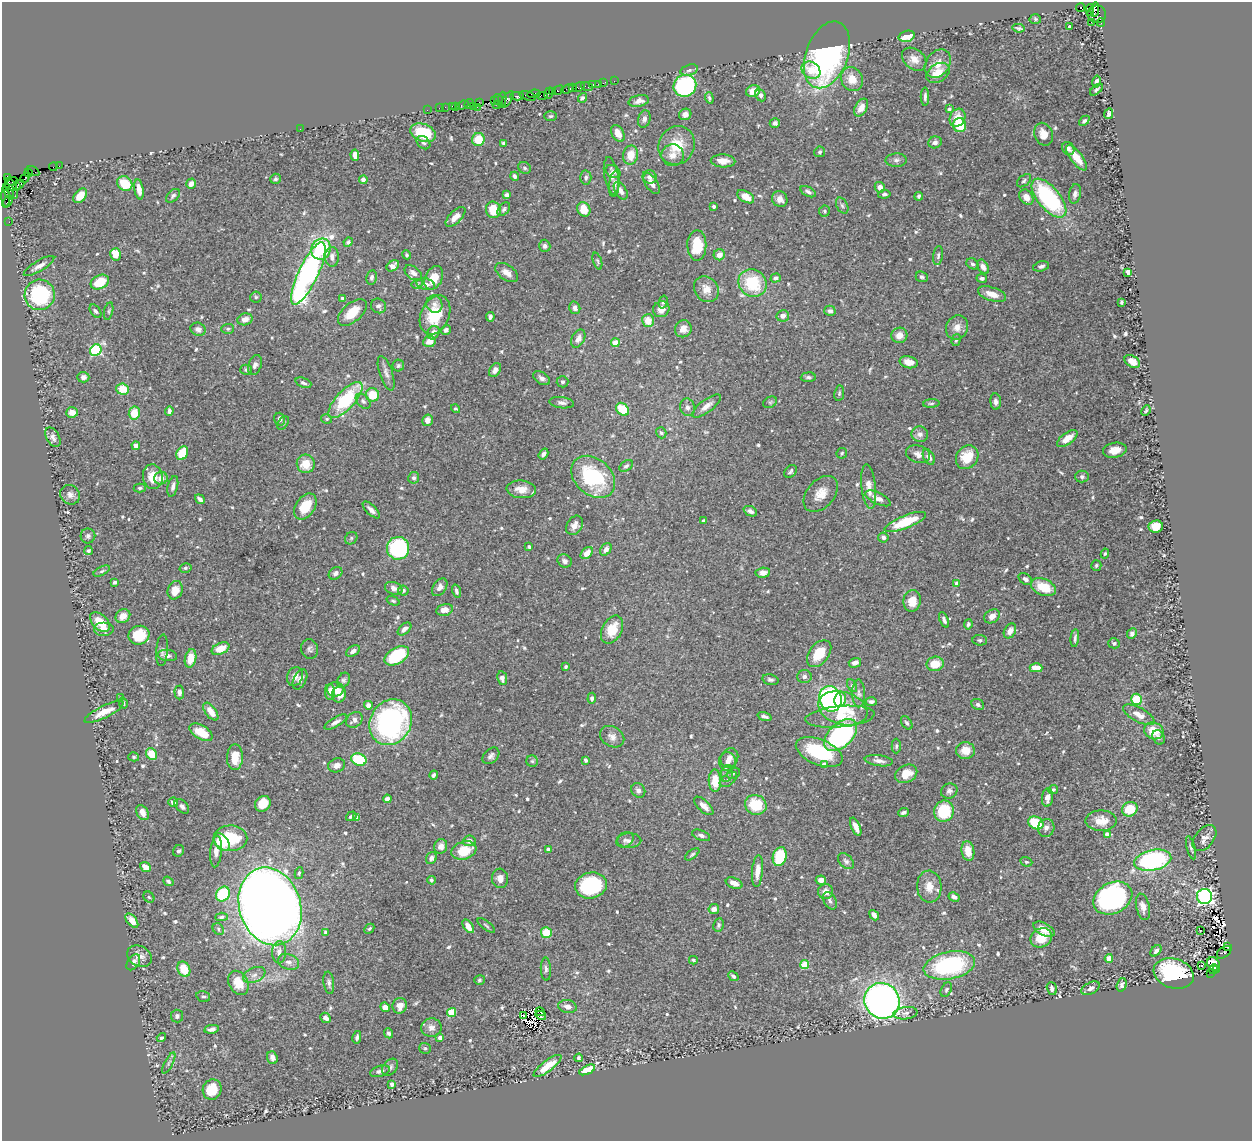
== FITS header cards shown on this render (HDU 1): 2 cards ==
NAXIS1  =                 1250
NAXIS2  =                 1139

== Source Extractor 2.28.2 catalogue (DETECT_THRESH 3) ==
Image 1250 x 1139 px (HDU 1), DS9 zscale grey, 1 PNG px = 1 image px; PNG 1254 x 1143 px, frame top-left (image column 1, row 1139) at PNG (2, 2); each listed source drawn as its Kron ellipse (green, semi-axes under 4 px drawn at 4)
Background 1.25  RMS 0.032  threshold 0.0969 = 3 sigma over >= 5 px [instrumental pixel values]
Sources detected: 663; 1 with non-positive FLUX_AUTO (blend fragments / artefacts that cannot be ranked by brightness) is neither listed nor drawn; of the other 662, the 500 brightest by FLUX_AUTO listed and drawn (162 fainter detections omitted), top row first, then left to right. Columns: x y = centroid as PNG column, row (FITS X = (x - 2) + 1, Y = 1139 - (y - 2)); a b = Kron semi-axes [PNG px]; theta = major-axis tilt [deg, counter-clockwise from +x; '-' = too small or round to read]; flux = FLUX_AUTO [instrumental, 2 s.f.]
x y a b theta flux
1080 8 4 3 - 900
1095 9 7 4 84 740
1090 10 6 3 90 650
1097 14 9 9 - 1300
1035 19 5 5 - 3.4
1091 22 2 2 - 31
1101 22 4 3 - 100
1070 26 4 3 - 4
1019 28 6 3 -11 3.9
906 36 8 5 17 39
827 55 35 21 70 490
914 59 13 10 -39 18
938 64 15 11 53 26
689 70 9 5 17 6.3
811 70 10 8 -32 32
938 73 12 9 33 36
852 79 12 10 -59 31
614 81 2 2 - 21
1097 81 6 4 78 9.7
603 83 4 2 - 62
593 84 3 3 - 140
598 84 2 2 - 18
685 86 12 10 31 340
573 87 2 2 - 88
579 87 6 3 23 190
587 87 6 2 -19 45
567 89 6 3 20 270
558 90 6 4 28 250
1096 90 7 4 40 5.4
552 91 3 2 - 94
753 91 7 5 18 24
548 93 6 2 70 150
534 94 6 3 8 270
542 95 6 2 0 160
761 95 6 5 - 8.6
517 96 7 3 0 390
528 96 8 3 -17 200
925 97 9 4 90 6.8
582 98 5 4 - 5.2
709 98 6 4 -72 4.4
502 99 8 3 83 96
494 100 3 2 - 62
498 100 6 2 -64 230
507 100 10 4 54 410
639 101 10 5 12 11
479 102 3 2 - 75
469 104 5 3 - 150
463 105 6 3 20 180
497 105 4 2 - 84
452 106 2 2 - 87
473 106 2 2 - 42
445 107 2 2 - 43
456 107 3 2 - 96
477 107 2 2 - 70
439 108 2 2 - 52
861 108 10 6 61 15
949 109 4 4 - 4.7
427 110 2 2 - 40
685 114 6 5 - 15
1109 114 5 4 - 6.7
551 116 6 5 - 4.2
957 118 9 7 61 33
644 119 9 6 73 8.1
1084 121 6 4 43 4.9
775 123 5 5 - 6.2
960 125 7 6 - 66
300 129 2 2 - 13
423 133 13 8 -20 95
618 133 9 6 -62 19
1044 134 11 9 -67 23
478 140 6 6 - 46
935 142 7 6 - 8.4
423 143 8 5 -43 5.6
503 143 3 3 - 3.5
677 145 19 17 61 59
1068 148 7 5 -56 7.7
820 152 5 5 - 4.4
355 155 5 4 - 14
631 155 9 7 78 29
673 155 11 11 - 17
1077 158 15 6 -54 32
896 160 10 6 1 8
723 161 12 6 -3 18
59 166 2 2 - 27
53 167 4 2 - 100
525 168 7 5 -32 4.6
33 171 6 3 -31 50
613 172 8 5 -34 6.6
28 173 4 2 - 78
515 176 4 3 - 5.4
611 176 19 7 -80 15
7 177 4 2 - 57
586 177 7 5 87 6.3
650 177 7 6 - 11
25 178 5 3 - 140
275 179 5 5 - 3.9
363 180 4 4 - 8.5
13 181 6 3 11 140
1024 181 8 5 40 5.1
125 183 8 7 - 66
191 184 5 4 - 12
614 184 13 5 83 10
652 184 12 6 -57 13
18 185 6 4 26 400
16 187 4 3 - 190
880 187 5 5 - 15
7 188 3 2 - 67
11 188 11 5 -68 630
139 189 10 4 -81 18
621 191 10 5 -58 10
808 192 8 4 -28 6.4
9 194 6 3 -58 210
884 194 6 4 9 5
1075 194 10 6 79 8.4
506 195 4 3 - 6.7
80 196 8 5 48 29
173 196 8 5 43 5.2
919 196 4 3 - 3.9
6 197 10 4 -87 320
746 197 9 5 -30 26
1026 197 8 6 -55 16
1049 198 23 11 -50 270
780 199 8 7 - 14
7 202 6 3 52 280
714 206 3 3 - 5.2
842 206 8 5 -63 5.7
504 209 8 5 51 4.7
584 209 7 6 - 36
493 210 8 7 - 44
824 211 5 5 - 3.8
455 217 12 6 45 19
9 222 2 2 - 25
348 242 5 4 - 5.7
697 245 15 9 -90 67
545 246 6 5 - 6.8
321 249 11 9 61 120
115 254 6 5 - 39
407 255 5 4 - 3.4
719 255 6 5 - 19
938 255 9 5 81 5.4
332 257 10 7 -88 11
597 261 9 4 -71 4
972 264 6 5 - 4.8
39 266 17 5 31 14
393 266 7 5 37 12
1041 266 8 5 15 6.6
983 267 8 5 -57 11
507 272 13 7 -35 16
1128 272 4 4 - 27
308 273 34 10 64 620
413 273 10 6 -37 11
372 277 7 5 79 6.8
922 277 6 5 - 4.8
434 278 12 8 64 37
776 278 5 4 - 7.2
982 278 5 4 - 5.2
100 282 9 6 27 55
752 283 15 13 -39 110
417 284 6 5 - 3.9
426 284 9 5 -15 10
706 289 14 11 -53 26
992 294 15 6 -18 26
40 295 15 15 - 220
256 297 6 6 - 4
342 298 4 4 - 3.5
663 302 6 4 75 3.8
1121 302 4 3 - 3.5
434 304 9 8 - 12
378 306 8 7 - 7.2
575 308 6 5 - 8.4
661 309 8 7 - 18
95 311 7 5 -54 4.8
109 311 9 4 79 3.7
830 311 6 5 - 6.2
352 312 17 9 41 42
435 315 20 14 66 78
783 316 6 5 - 11
490 317 5 3 - 6.1
245 319 7 6 - 17
648 321 6 6 - 29
957 327 12 10 64 17
198 329 8 6 -26 8.9
228 329 6 5 - 3.8
683 329 9 8 - 17
446 330 5 4 - 6.7
433 333 7 5 58 14
899 335 8 7 - 19
578 339 10 6 63 12
956 340 6 4 74 4
429 341 6 5 - 16
615 343 4 4 - 42
96 350 6 5 - 240
909 362 9 6 -13 21
1132 362 8 5 -32 16
255 365 10 6 70 8.5
398 366 6 6 - 4.1
246 370 6 5 - 4.6
495 370 7 5 58 12
386 373 18 6 -72 11
83 377 6 5 - 8.2
808 377 7 4 5 4.8
542 378 9 5 -32 8.3
563 382 6 5 - 4.6
303 383 8 4 -22 5.6
123 389 6 5 - 42
839 393 8 5 82 4.1
372 395 7 6 - 48
345 400 23 9 47 140
363 401 9 6 -45 7
770 402 7 5 30 3.6
996 402 8 5 -84 8.7
562 403 12 5 -7 8.5
931 403 8 4 4 4
706 406 17 6 37 17
687 407 9 7 -75 9.1
456 409 5 4 - 3.4
622 409 7 5 -44 57
1146 410 5 3 - 3.7
169 411 5 3 - 7.5
72 412 6 5 - 18
134 413 6 5 - 41
280 419 6 5 - 7.5
327 419 5 4 - 3.8
427 420 6 5 - 16
283 423 7 5 53 4.7
661 433 6 5 - 4.3
920 434 8 7 - 11
53 437 10 6 -62 9.6
1067 439 12 6 37 25
136 446 4 4 - 15
1115 450 12 7 11 23
182 453 7 5 63 71
842 453 5 5 - 3.6
543 454 6 4 56 8.4
918 454 12 8 -15 13
929 457 8 5 -61 11
967 457 12 10 55 51
306 464 9 9 - 38
626 466 7 5 34 4.6
791 471 7 5 42 5.4
153 477 12 10 -81 31
593 477 24 18 -41 190
1082 477 7 6 - 5.8
161 478 7 6 - 14
414 478 6 5 - 6
173 486 10 5 76 9.1
869 487 22 7 -84 24
140 488 6 4 1 4.1
521 489 14 9 -5 25
821 494 21 13 49 30
70 495 10 9 - 11
878 498 14 5 -26 16
200 499 5 3 - 7.3
305 507 14 9 55 51
371 510 11 5 -45 10
750 511 7 5 -24 8.6
704 521 3 3 - 7.5
905 522 22 6 22 81
575 525 10 7 58 15
1156 526 7 6 - 37
88 536 7 7 - 6.8
883 537 5 5 - 6.9
351 538 7 5 48 4.1
529 547 4 3 - 3.8
398 548 11 11 - 300
606 549 7 5 53 9.8
88 551 4 4 - 6.2
587 553 7 5 43 22
1105 554 5 4 - 3.6
565 561 7 6 - 7.9
1096 565 5 5 - 4.4
185 568 6 4 16 4
102 571 9 4 26 4.4
335 573 7 5 37 7.9
763 573 7 5 5 10
1025 579 7 5 -36 8.3
115 582 4 3 - 4.8
957 584 4 4 - 19
440 587 10 6 54 12
1043 587 13 8 -23 55
394 588 9 6 -18 13
175 590 9 7 70 26
403 591 5 5 - 6.6
456 591 7 4 -75 5.6
393 601 7 4 -18 3.5
912 601 11 8 79 33
445 610 8 5 13 16
123 616 8 6 34 23
992 616 8 6 33 15
944 620 8 4 -66 6.9
100 622 12 7 -44 41
968 624 5 4 - 4.9
103 629 10 7 0 14
404 629 8 5 42 11
612 630 15 10 63 44
1010 631 8 5 59 16
1132 634 5 4 - 7.4
139 635 10 9 - 65
1075 638 9 3 83 5.2
980 640 7 5 -5 5.3
1114 643 5 5 - 5
221 649 9 5 23 33
309 649 10 8 -71 7.4
162 650 16 6 85 7.9
353 651 7 5 34 8.5
819 654 15 10 51 51
167 655 10 5 -7 9.9
397 656 13 8 31 120
190 658 9 5 77 32
855 663 6 4 16 12
935 664 8 7 - 37
566 667 4 3 - 4.3
1036 668 6 4 0 24
804 676 7 6 - 8.1
295 677 10 7 66 14
502 678 7 5 -81 9.7
300 679 11 6 63 8.8
343 680 8 6 58 5.3
770 680 8 5 -13 5.4
852 686 7 4 -63 4
335 689 8 7 - 22
179 692 7 5 -89 7.1
330 692 8 5 -89 14
859 693 14 6 -89 9.6
339 694 8 7 - 18
121 698 4 3 - 3.5
592 698 5 4 - 6.4
830 699 13 11 -70 380
1137 699 6 5 - 71
840 700 7 5 77 24
871 701 5 4 - 6.5
123 703 5 4 - 3.5
368 705 4 4 - 11
978 705 6 5 - 6.7
843 708 25 16 -16 94
104 712 21 6 26 30
211 712 10 5 -54 26
1139 715 17 7 -28 17
765 717 7 3 -20 5.6
840 717 35 10 5 50
354 720 9 7 39 13
336 722 12 4 31 9.6
391 722 24 20 60 430
907 723 7 5 -56 4.9
1154 731 10 8 -20 39
201 732 13 7 -31 43
841 735 20 11 43 310
612 737 13 9 -32 13
1159 737 7 5 -63 5.7
896 746 7 4 90 4
965 750 9 8 - 28
819 752 25 12 -22 140
152 754 6 5 - 42
491 756 10 6 43 7.7
134 757 5 4 - 3.8
235 757 13 8 89 35
729 758 10 8 59 12
359 759 8 6 -21 99
586 760 4 3 - 4.1
532 761 6 6 - 3.9
879 761 14 5 -7 13
728 762 9 8 - 12
337 765 9 7 19 11
824 765 4 4 - 13
727 773 8 6 74 7.4
733 773 7 5 23 3.5
906 774 11 8 26 35
434 775 4 3 - 5.3
728 779 10 5 37 8.4
715 781 11 6 -88 42
638 790 8 6 -51 8.3
1053 790 5 4 - 4.3
949 791 8 7 - 7.6
1047 798 9 5 83 13
387 799 4 4 - 9.7
173 802 5 4 - 8.4
263 804 8 7 - 41
756 805 11 9 -24 77
182 806 8 5 -45 7.6
704 806 12 5 -43 15
1130 809 8 7 - 50
944 811 10 10 - 95
903 812 5 3 - 5.8
142 813 8 5 -61 15
351 816 6 4 32 5.5
357 818 4 4 - 8.9
1101 821 15 10 0 30
1036 823 8 6 -25 88
856 827 10 4 -66 15
1046 828 9 8 - 10
1107 834 4 4 - 15
701 835 9 5 -22 7.1
231 838 17 13 -2 100
1204 838 15 9 51 15
625 840 9 7 31 6.3
469 841 6 5 - 9.3
629 841 12 7 1 9.5
222 842 10 6 -54 48
441 846 7 6 - 10
1191 848 12 4 -75 5.2
549 849 4 3 - 4.9
464 850 13 9 18 57
178 851 6 5 - 5.1
968 851 10 6 -81 33
216 852 16 5 85 15
692 854 8 4 38 3.8
780 856 9 7 73 100
431 858 6 5 - 8.5
1153 860 19 10 12 310
846 861 9 6 -43 6.9
1026 862 6 4 -19 3.4
145 867 6 4 -39 17
757 871 16 5 85 21
299 873 6 4 79 3.5
500 878 10 8 -85 13
431 880 4 4 - 4.7
821 880 5 4 - 12
168 881 5 4 - 4.8
734 883 9 5 -21 14
591 885 16 13 13 170
929 887 16 12 -86 26
826 892 7 7 - 18
223 894 8 6 57 130
1204 896 7 7 - 530
149 897 6 5 - 3.6
954 897 6 4 -28 8.3
1113 898 20 15 28 440
830 901 9 6 -60 6.8
270 906 40 30 -73 3600
1143 907 13 6 -76 16
714 909 5 5 - 14
874 915 6 4 -51 12
221 917 6 4 4 4.1
132 921 8 4 -52 14
719 925 7 5 81 4.6
468 926 8 4 -55 23
486 926 10 3 -38 3.8
218 929 6 5 - 4
369 929 5 4 - 4.3
1044 929 12 6 -28 24
1201 930 3 2 - 17
326 932 4 4 - 11
546 933 5 5 - 53
1041 938 11 9 29 44
1227 946 4 2 - 270
1156 951 6 4 48 7.3
279 952 11 7 88 15
1224 952 8 5 36 500
139 956 13 10 -28 16
1109 958 4 4 - 30
693 960 4 3 - 3.4
133 962 9 5 55 8.4
289 962 11 7 -20 12
1214 964 7 6 - 31
805 965 4 4 - 85
949 965 26 13 11 260
1201 966 3 2 - 10
184 969 8 6 -66 46
546 969 11 5 -87 7.2
1213 969 5 3 - 190
1216 970 3 3 - 110
1174 973 20 14 -18 210
1211 973 3 2 - 84
254 975 12 7 23 12
733 976 6 4 -41 5.9
479 980 5 4 - 3.3
238 983 13 9 -64 43
329 983 11 5 -83 7.1
1122 985 7 5 73 5.8
1091 988 10 5 26 8.7
1052 989 7 5 -74 8.4
946 990 8 5 62 4.4
203 996 7 5 -15 5.1
882 1001 18 17 - 1100
400 1006 8 7 - 17
385 1007 5 4 - 15
567 1007 9 6 -12 13
452 1012 4 4 - 78
540 1012 5 4 - 3.5
905 1013 12 6 8 8.6
541 1015 5 3 - 7.4
177 1016 6 6 - 5.9
524 1016 4 2 - 3.4
326 1018 5 4 - 9.2
431 1028 10 9 - 12
212 1029 7 4 10 9.4
389 1033 5 4 - 5.8
357 1037 6 4 78 4.7
161 1038 5 4 - 4
440 1038 4 3 - 11
425 1048 6 5 - 4.5
272 1058 6 5 - 10
579 1058 4 3 - 3.8
169 1063 11 3 62 4.5
548 1066 17 5 37 33
390 1067 9 6 49 6.4
587 1070 8 4 25 41
380 1071 10 5 15 7
392 1084 4 3 - 11
212 1089 10 9 - 53
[162 fainter detections neither listed nor drawn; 1 non-positive-flux detection neither listed nor drawn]